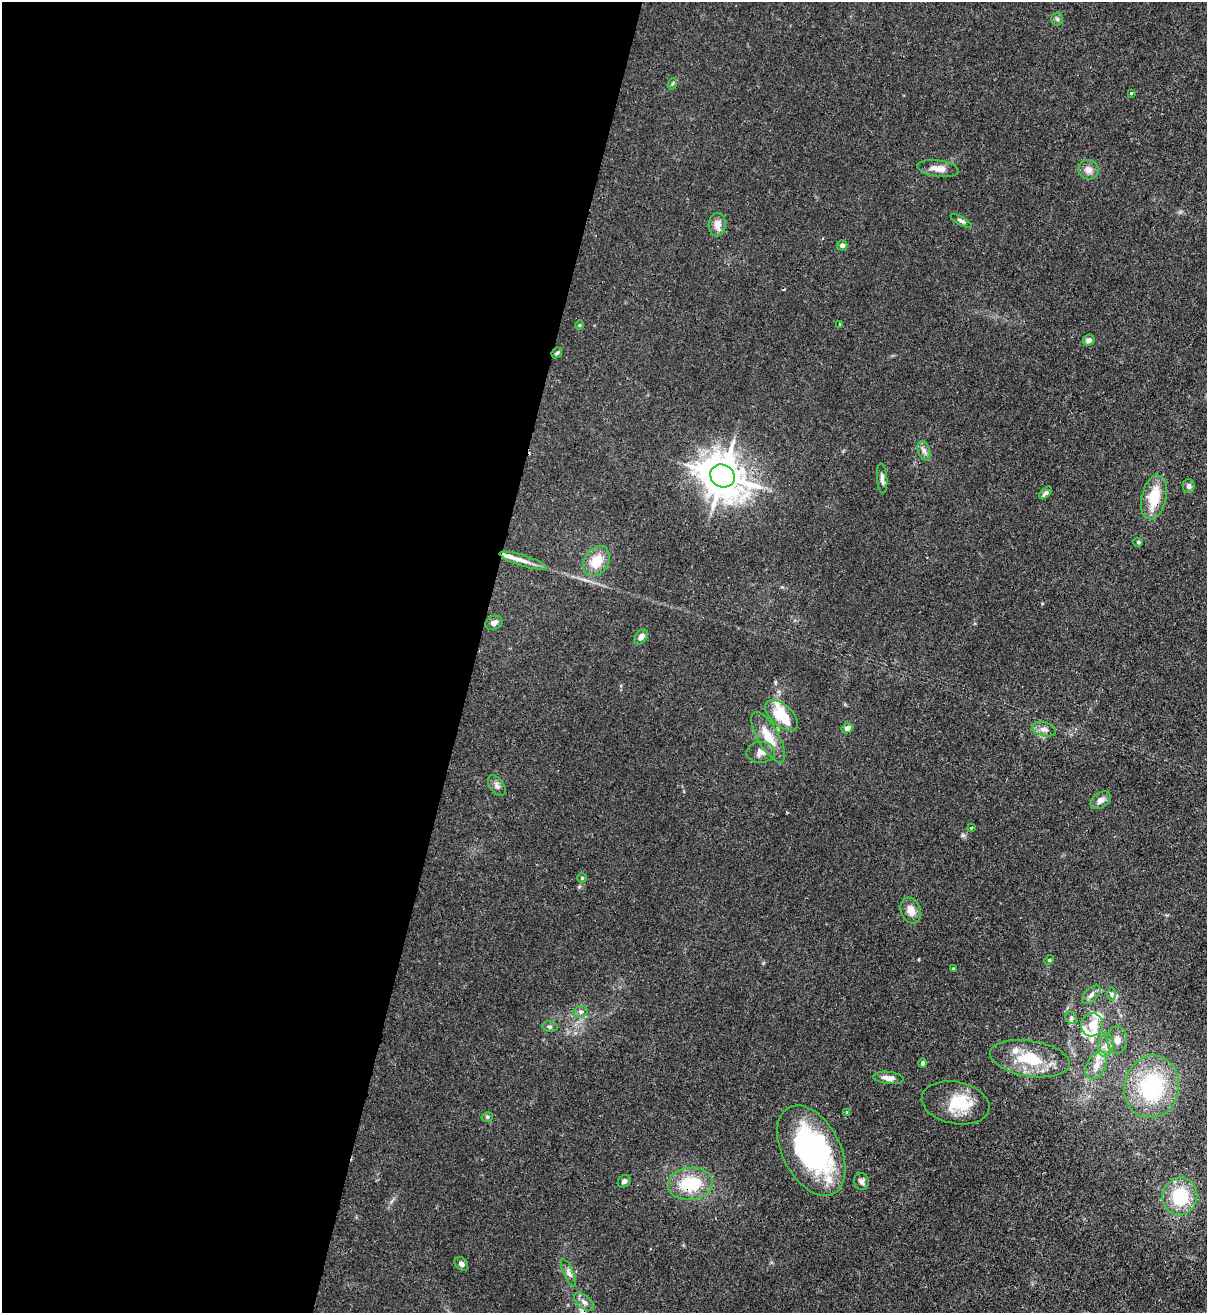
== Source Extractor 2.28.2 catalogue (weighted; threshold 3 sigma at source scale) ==
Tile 5 of 4 x 4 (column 1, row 2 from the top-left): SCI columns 346-1550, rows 2652-3962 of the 5386 x 5315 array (HDU 1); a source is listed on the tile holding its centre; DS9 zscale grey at full resolution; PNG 1209 x 1315 px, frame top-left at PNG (2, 2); each listed source drawn as its Kron ellipse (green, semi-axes under 4 px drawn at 4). Shown black and unused: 39% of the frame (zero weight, under 3 of 4 exposures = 7% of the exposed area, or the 3 px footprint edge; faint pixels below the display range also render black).
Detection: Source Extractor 2.28.2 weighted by HDU 2 'WHT'; one run over the whole footprint, this tile lists its part. Background 0.0226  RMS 0.0029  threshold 0.013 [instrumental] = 3 sigma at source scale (4.5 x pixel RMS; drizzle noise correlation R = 1.50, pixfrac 1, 0.05/0.05 arcsec/px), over >= 5 px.
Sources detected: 72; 1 inside a brighter object's white glare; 1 cosmic-ray / hot-pixel residue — neither listed nor drawn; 11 inside a brighter listed object's ellipse — not listed separately; the other 59 listed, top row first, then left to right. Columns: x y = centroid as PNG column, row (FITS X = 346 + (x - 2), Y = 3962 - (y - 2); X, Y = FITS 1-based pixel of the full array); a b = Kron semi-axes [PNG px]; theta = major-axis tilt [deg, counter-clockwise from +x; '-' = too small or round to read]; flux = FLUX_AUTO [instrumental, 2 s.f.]
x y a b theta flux
1057 19 6 6 - 0.62
672 84 6 4 71 0.37
1131 93 3 3 - 0.26
938 168 21 8 -7 2.6
1088 170 10 9 - 1.9
961 221 12 4 -29 0.73
717 225 12 8 88 2.1
842 245 5 5 - 0.87
839 324 3 2 - 0.22
579 325 5 3 - 0.26
1089 340 6 5 - 1.1
557 353 6 4 45 0.44
924 451 10 6 -69 1.1
723 476 12 11 - 770
882 478 15 5 -86 1
1188 486 7 6 - 0.73
1046 493 8 4 45 0.79
1154 497 22 12 77 8.4
1138 542 4 4 - 0.38
523 561 24 5 -17 2.5
596 561 16 12 57 5.6
494 623 9 7 23 1.1
641 637 8 5 50 1.7
781 715 19 10 -41 9
847 728 6 5 - 1.4
1044 729 12 7 -15 1.4
768 737 28 10 -60 5.2
761 752 14 10 2 1.8
497 786 11 7 -53 1
1100 800 11 7 37 1.5
972 827 3 2 - 0.27
582 878 4 4 - 0.34
911 910 13 9 -69 2.7
1049 960 5 4 - 0.34
953 969 4 3 - 0.29
1111 994 7 4 90 0.55
1091 995 11 6 46 1.2
581 1012 7 5 21 0.78
1071 1018 6 5 - 0.68
1092 1025 11 11 - 4.8
550 1027 8 5 -7 0.54
1117 1040 14 10 88 2
1106 1045 12 7 73 1.8
1030 1059 40 18 -9 12
922 1063 5 4 - 0.59
1096 1065 15 9 62 2.8
888 1078 15 6 -6 1.8
1152 1087 31 27 78 27
955 1103 34 21 -12 9.2
847 1112 4 3 - 0.41
487 1117 6 4 15 0.47
811 1151 49 29 -63 53
624 1181 7 5 40 0.76
861 1182 9 7 -72 1.1
690 1184 22 16 6 13
1180 1196 19 17 81 14
461 1264 8 6 -44 0.92
568 1273 15 5 -65 1.1
584 1302 12 6 -40 1.3
Overlapping masked pixels (flux is a lower limit): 4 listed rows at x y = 723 476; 1154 497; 811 1151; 690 1184